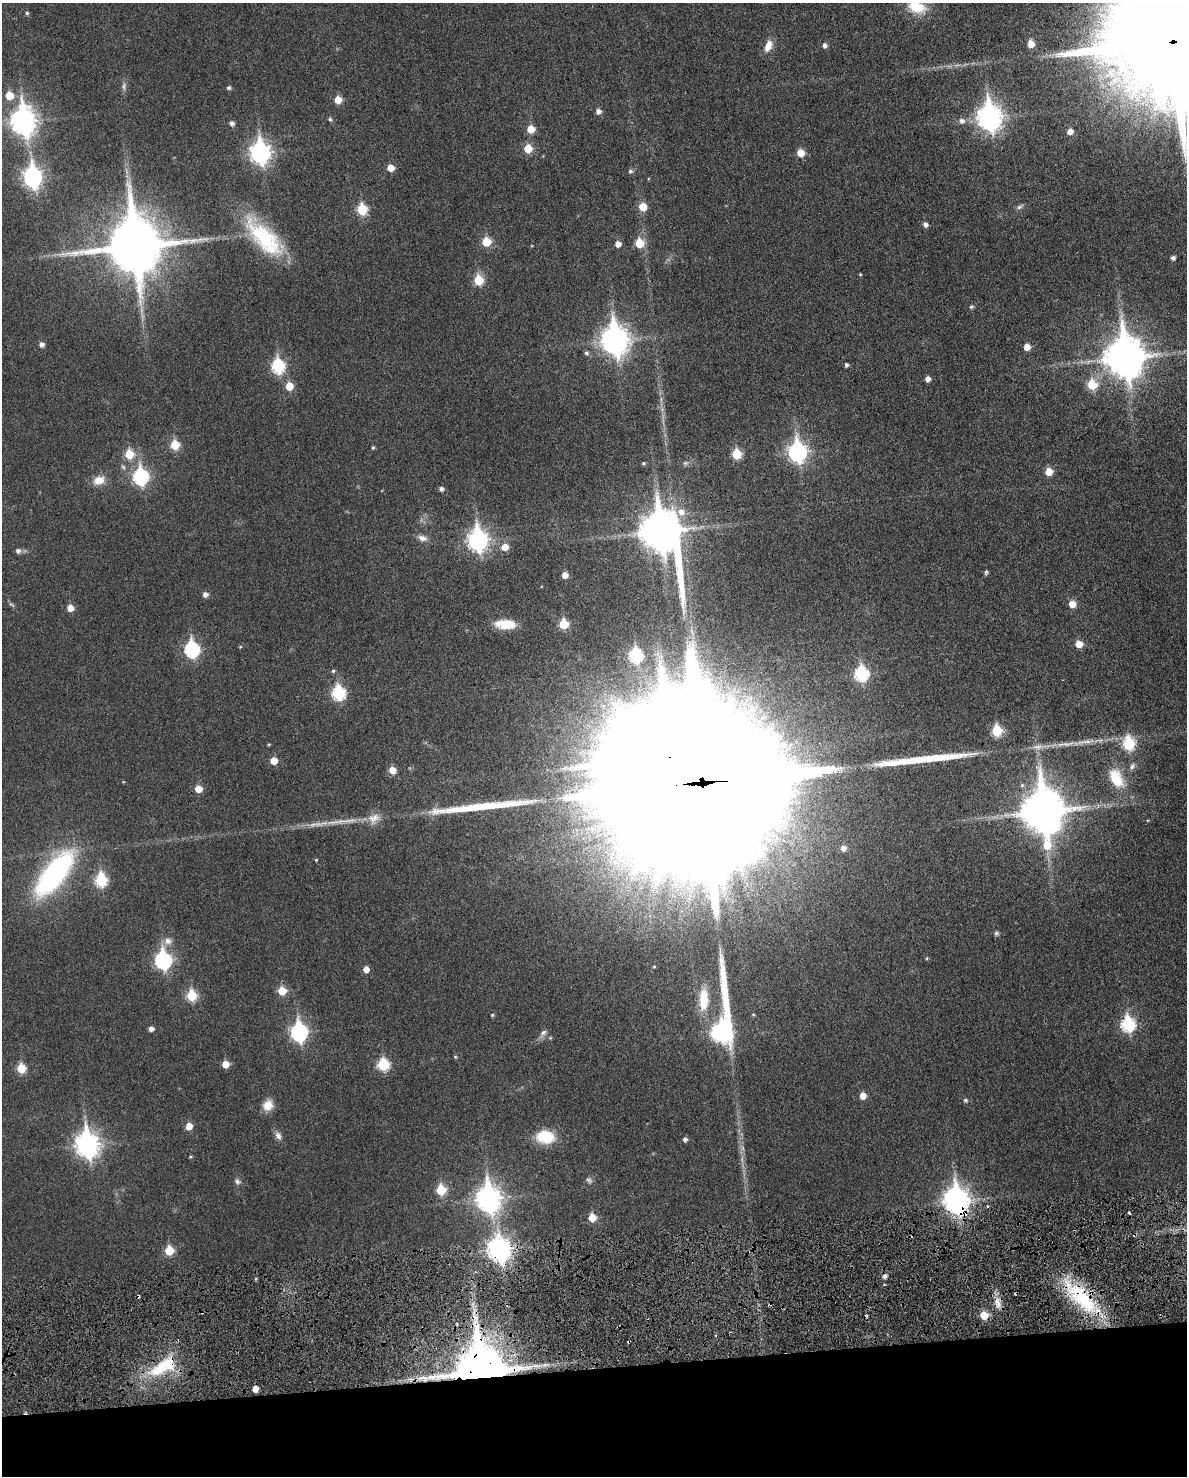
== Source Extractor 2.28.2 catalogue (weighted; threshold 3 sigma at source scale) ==
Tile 10 of 4 x 3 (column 2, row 3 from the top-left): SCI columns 1214-2398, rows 160-1633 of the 4786 x 4824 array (HDU 1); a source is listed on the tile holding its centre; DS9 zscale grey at full resolution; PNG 1189 x 1478 px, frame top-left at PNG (2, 3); no overlay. Shown black and unused: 8% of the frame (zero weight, under 3 of 6 exposures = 1% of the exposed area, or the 3 px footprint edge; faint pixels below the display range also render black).
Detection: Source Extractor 2.28.2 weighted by HDU 2 'WHT'; one run over the whole footprint, this tile lists its part. Background 0.0355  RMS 0.0047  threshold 0.019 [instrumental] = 3 sigma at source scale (4.09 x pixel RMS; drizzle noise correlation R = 1.36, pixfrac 0.8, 0.05/0.05 arcsec/px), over >= 5 px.
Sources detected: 154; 4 too faint to see at this stretch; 1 inside a brighter object's white glare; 8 cosmic-ray / hot-pixel residue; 2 long thin detections or spike segments (spike, bleed or trail) — not listed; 1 inside a brighter listed object's ellipse — not listed separately; the other 138 listed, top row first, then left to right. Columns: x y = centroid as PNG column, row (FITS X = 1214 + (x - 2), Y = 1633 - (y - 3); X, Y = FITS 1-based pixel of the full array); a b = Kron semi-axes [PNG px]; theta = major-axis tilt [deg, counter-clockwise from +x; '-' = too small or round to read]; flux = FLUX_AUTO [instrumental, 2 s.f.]
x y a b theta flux
917 7 25 15 -19 13
27 13 5 4 - 0.68
1173 42 40 29 2 26000
1031 44 5 5 - 6.7
824 45 5 5 - 1.5
768 46 16 9 68 4.5
229 88 4 4 - 1.1
9 96 6 6 - 8.5
338 100 5 5 - 6.8
598 111 6 5 - 2
989 117 11 9 -82 340
330 119 5 5 - 0.81
23 121 11 9 -84 370
962 121 7 7 - 1.8
232 123 5 4 - 1.6
531 129 6 6 - 6.4
1070 131 6 5 - 3.5
528 149 6 5 - 11
260 153 10 8 -84 210
801 153 6 5 - 6.6
390 168 6 5 - 4.9
630 171 6 5 - 1
33 177 10 7 -83 160
643 207 6 5 - 8.8
1020 207 10 5 33 1.1
362 209 6 6 - 23
925 224 5 5 - 1.8
264 238 57 22 -46 36
486 242 6 6 - 13
639 243 6 6 - 12
618 244 5 5 - 3
134 246 18 17 - 3000
1173 258 4 4 - 1.5
860 274 4 3 - 0.4
478 280 6 6 - 17
971 307 6 5 - 0.83
615 340 12 9 -81 460
42 344 5 5 - 1.8
1027 347 6 5 - 4.4
586 353 5 5 - 1.1
1124 357 14 12 -84 1200
846 365 4 4 - 0.98
278 366 8 7 - 46
927 379 5 5 - 2.5
1092 385 6 6 - 16
289 386 6 6 - 8
175 445 6 5 - 16
373 448 5 4 - 0.56
797 452 9 8 - 160
129 454 6 6 - 14
736 454 6 6 - 18
643 463 4 4 - 0.6
685 463 8 6 15 1.1
123 467 8 5 -53 0.96
1049 472 6 6 - 6.8
141 476 8 7 - 69
99 480 15 11 23 5.1
441 489 5 5 - 1.4
681 512 9 8 - 3.7
660 531 24 12 -68 1200
422 538 13 8 -17 2.6
478 540 10 8 -84 200
505 547 6 6 - 5.4
18 551 6 6 - 1.4
986 572 4 4 - 0.95
565 575 5 5 - 3.3
205 594 6 6 - 1.9
1072 604 6 5 - 5.6
70 608 5 5 - 4.6
505 624 22 9 -3 8.7
564 624 6 5 - 16
1079 644 6 5 - 5.7
240 647 5 4 - 0.38
192 649 8 7 - 70
636 655 7 6 - 42
333 671 5 5 - 0.67
861 674 8 7 - 53
338 693 7 7 - 46
997 731 6 6 - 25
1085 742 36 7 8 6.7
1128 744 7 6 - 32
269 745 4 3 - 0.44
1038 747 14 8 10 3
274 761 5 5 - 6.5
1132 766 11 6 53 1.6
392 770 6 5 - 5.5
1116 778 21 13 -63 14
123 782 3 3 - 0.29
703 782 157 32 4 130000
198 789 5 5 - 6
1043 811 16 12 -84 1600
374 818 18 13 24 5.1
843 848 6 6 - 2.2
54 874 42 16 51 110
101 880 7 6 - 35
996 933 6 6 - 0.84
168 941 11 10 - 2.9
927 958 4 4 - 0.47
163 960 9 7 -85 99
654 967 5 3 - 0.39
366 969 5 5 - 3.5
282 991 6 5 - 11
192 996 6 6 - 22
704 999 29 12 89 12
753 1014 5 3 - 0.42
492 1015 4 4 - 0.53
1128 1024 8 7 - 55
151 1029 5 4 - 2
299 1032 9 7 -87 110
722 1032 54 9 88 140
543 1033 12 6 46 1.8
455 1057 5 4 - 0.45
225 1064 5 5 - 6.7
383 1065 7 6 - 33
21 1068 6 5 - 14
863 1096 5 5 - 4.4
965 1100 5 4 - 0.83
268 1105 11 10 - 6.1
189 1126 6 5 - 5.1
278 1136 11 7 -60 2.1
545 1137 20 14 -5 14
685 1139 5 5 - 1.3
87 1145 10 9 - 290
190 1157 5 3 - 0.46
237 1181 8 6 -43 1.4
441 1190 6 6 - 17
488 1199 11 9 -83 340
956 1201 11 9 -70 360
1129 1213 3 2 - 0.63
592 1218 6 5 - 8.9
499 1249 10 8 -81 300
169 1251 6 5 - 14
1081 1297 57 21 -46 38
998 1305 10 8 -81 3
984 1315 6 6 - 10
164 1366 43 16 30 23
480 1371 13 13 - 3000
255 1389 5 4 - 4.1
Overlapping masked pixels (flux is a lower limit): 7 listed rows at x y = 1173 42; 703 782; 956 1201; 499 1249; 1081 1297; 164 1366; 480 1371
Isophote crosses this tile's border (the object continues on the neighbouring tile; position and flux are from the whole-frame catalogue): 2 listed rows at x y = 917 7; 1173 42